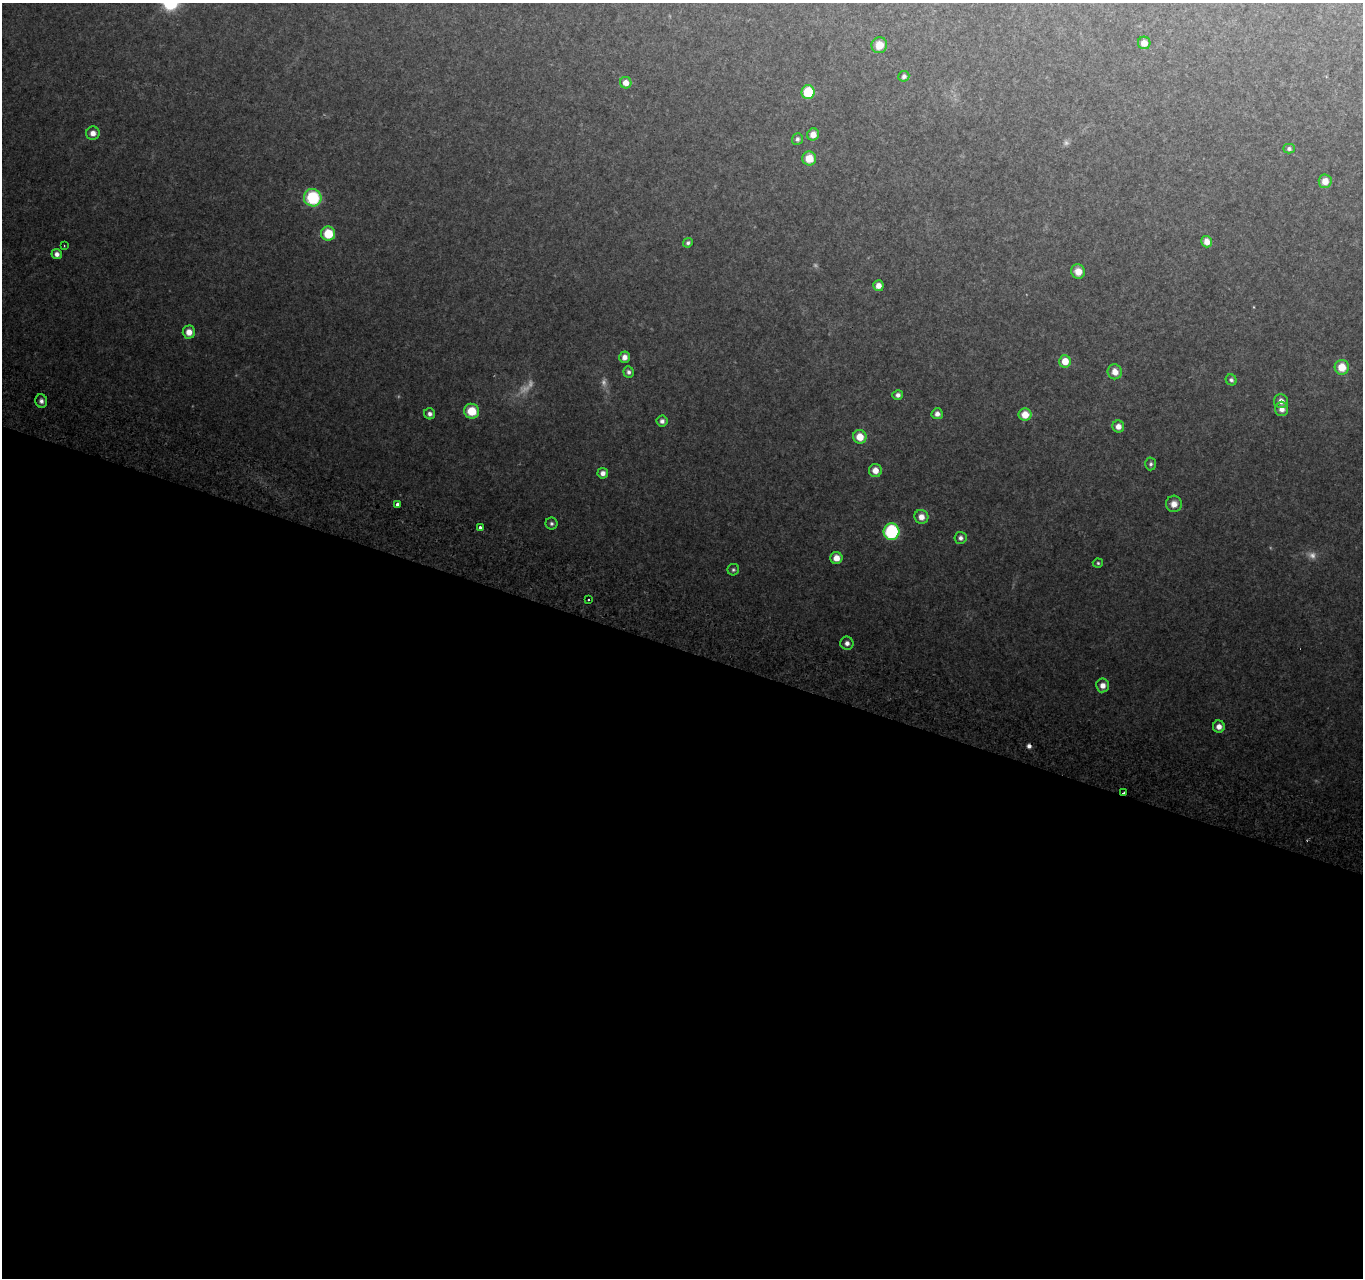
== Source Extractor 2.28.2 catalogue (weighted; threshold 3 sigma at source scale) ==
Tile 14 of 4 x 4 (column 2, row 4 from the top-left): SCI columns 1388-2748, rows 277-1552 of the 5501 x 5715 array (HDU 1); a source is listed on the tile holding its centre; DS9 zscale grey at full resolution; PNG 1365 x 1280 px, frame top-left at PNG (2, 3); each listed source drawn as its Kron ellipse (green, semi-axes under 4 px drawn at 4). Shown black and unused: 49% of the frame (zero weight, under 2 of 3 exposures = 3% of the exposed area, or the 3 px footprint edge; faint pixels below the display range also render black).
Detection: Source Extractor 2.28.2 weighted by HDU 2 'WHT'; one run over the whole footprint, this tile lists its part. Background 0.176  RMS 0.013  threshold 0.0572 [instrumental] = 3 sigma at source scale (4.5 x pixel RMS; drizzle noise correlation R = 1.50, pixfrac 1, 0.0396/0.0396 arcsec/px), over >= 5 px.
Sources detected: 63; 7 too faint to see at this stretch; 1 cosmic-ray / hot-pixel residue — neither listed nor drawn; the other 55 listed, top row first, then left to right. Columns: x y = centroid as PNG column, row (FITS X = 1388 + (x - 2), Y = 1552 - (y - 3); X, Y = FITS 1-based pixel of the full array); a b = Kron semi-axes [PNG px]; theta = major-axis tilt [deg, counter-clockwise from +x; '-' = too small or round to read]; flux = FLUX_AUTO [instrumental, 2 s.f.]
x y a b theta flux
1144 43 6 6 - 12
879 45 8 7 - 17
904 76 5 5 - 3.8
626 83 6 5 - 12
808 92 7 6 - 49
93 133 7 6 - 8.9
813 134 6 5 - 11
797 139 6 5 - 3.2
1289 149 5 5 - 3.1
809 158 7 7 - 23
1325 181 6 6 - 14
313 198 9 8 - 75
328 234 7 7 - 37
1207 242 6 5 - 11
688 243 5 4 - 2.9
64 246 2 2 - 1.1
57 254 5 5 - 5.8
1078 271 7 7 - 13
878 286 5 5 - 8.9
189 332 6 6 - 13
624 357 6 5 - 8
1065 361 6 6 - 20
1342 367 7 7 - 24
629 372 6 5 - 3.8
1115 372 7 7 - 12
1231 380 6 5 - 3.3
898 395 5 5 - 5
41 401 7 6 - 4.6
1281 401 7 7 - 8.7
1282 409 7 6 - 8.3
472 411 7 7 - 32
430 414 5 5 - 4.9
937 414 5 5 - 6.6
1025 414 6 6 - 20
662 421 5 5 - 4.6
1118 426 6 6 - 9.3
860 437 7 6 - 20
1151 464 6 5 - 3.3
875 470 6 6 - 12
603 473 5 5 - 6.7
398 504 4 3 - 6.9
1174 504 8 8 - 10
921 517 7 7 - 11
551 523 6 6 - 3.1
480 527 3 3 - 12
891 532 8 8 - 120
960 538 6 6 - 5
836 558 6 6 - 13
1098 563 5 4 - 1.9
733 570 6 5 - 2.5
589 600 3 3 - 2.6
847 643 6 6 - 5.7
1103 685 7 6 - 9.7
1219 727 6 6 - 9.5
1124 793 3 3 - 23
Overlapping masked pixels (flux is a lower limit): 1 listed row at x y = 1124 793